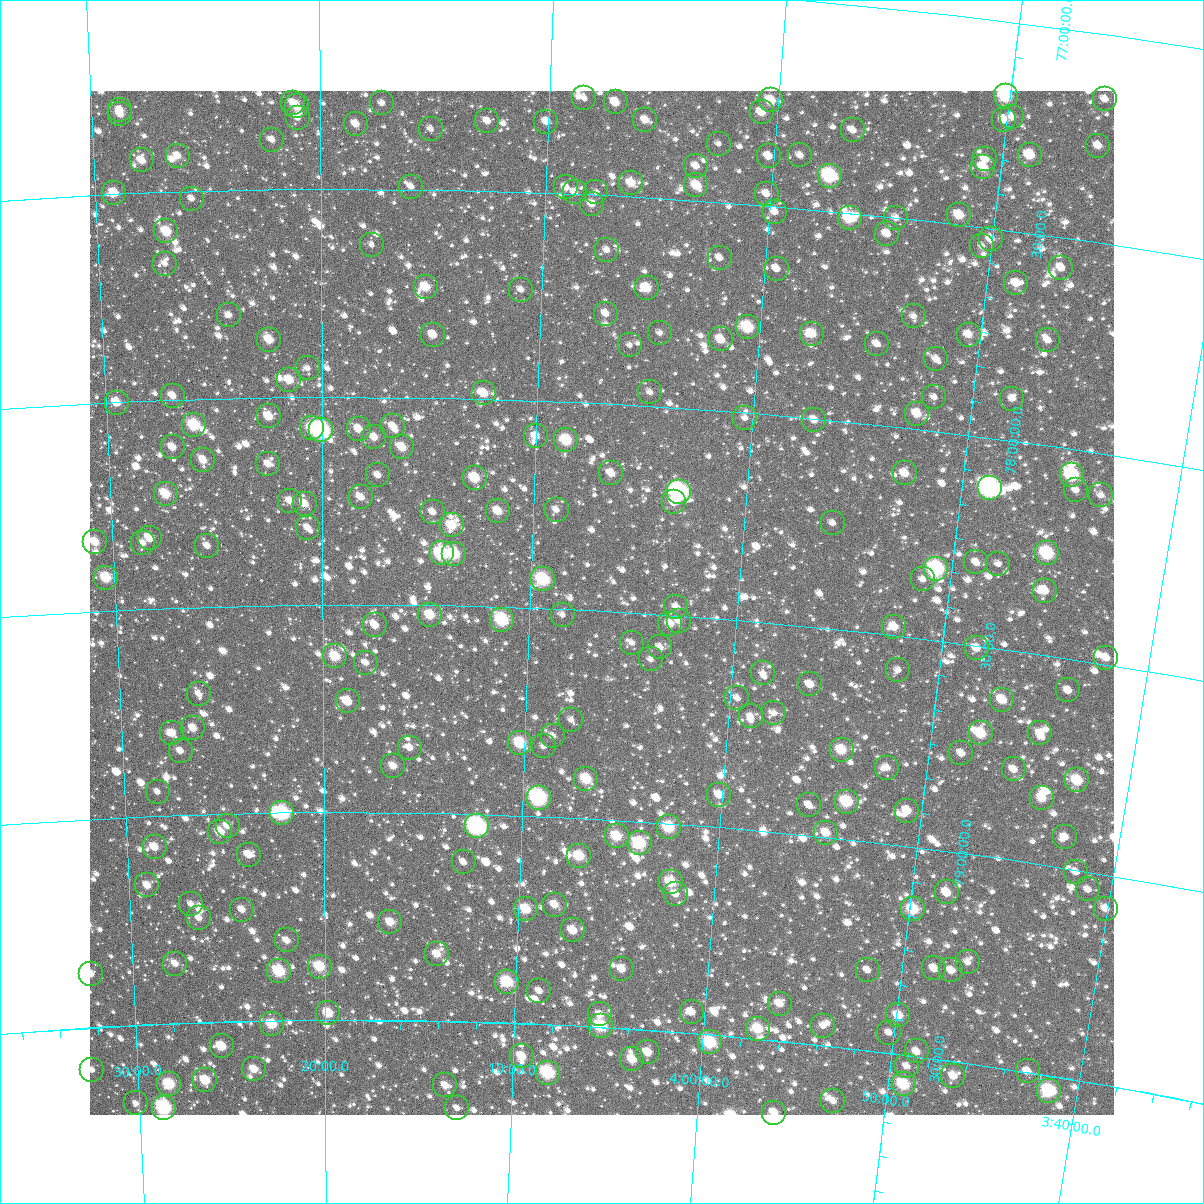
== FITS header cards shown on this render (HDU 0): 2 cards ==
NAXIS1  =                 1024
NAXIS2  =                 1024

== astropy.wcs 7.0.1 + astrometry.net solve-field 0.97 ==
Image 1024 x 1024 px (HDU 0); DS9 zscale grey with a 90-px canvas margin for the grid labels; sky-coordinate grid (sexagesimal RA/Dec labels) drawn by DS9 from the SOLVED WCS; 254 Tycho-2 reference stars matched to detected sources circled (green)
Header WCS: RA---TAN-SIP/DEC--TAN-SIP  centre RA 04:06:33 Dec +78:29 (61.64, +78.48 deg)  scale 8.66 arcsec/px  FOV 147.8' x 147.9'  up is +177 deg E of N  parity flipped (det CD > 0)
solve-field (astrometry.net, Tycho-2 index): VERIFIED the header's WCS against the Tycho-2 star catalogue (verified at 6 index scales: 12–254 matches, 0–1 conflicts across passes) and refined it, rather than solving blind
Solved WCS: RA---TAN-SIP/DEC--TAN-SIP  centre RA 04:06:33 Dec +78:29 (61.64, +78.48 deg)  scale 8.66 arcsec/px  FOV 147.9' x 147.9'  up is +177 deg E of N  parity flipped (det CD > 0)
The solver's refit moves the header's centre by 0.47 arcsec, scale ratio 1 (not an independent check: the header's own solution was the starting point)
Tycho-2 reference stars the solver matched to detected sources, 254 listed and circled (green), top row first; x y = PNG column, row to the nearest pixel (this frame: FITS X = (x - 90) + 1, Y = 1024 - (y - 91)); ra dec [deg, ICRS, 3 dp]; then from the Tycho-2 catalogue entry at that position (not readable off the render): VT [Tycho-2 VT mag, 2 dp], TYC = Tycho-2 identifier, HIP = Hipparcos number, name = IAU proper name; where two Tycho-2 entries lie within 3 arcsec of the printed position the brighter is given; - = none
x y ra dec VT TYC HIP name
1006 96 57.546 +77.179 8.60 4513-189-1 17940 -
584 98 62.111 +77.269 11.69 4514-1190-1 - -
1105 99 56.477 +77.156 11.65 4513-431-1 - -
771 100 60.081 +77.247 9.87 4514-1034-1 - -
616 102 61.770 +77.276 10.34 4514-1538-1 - -
293 103 65.296 +77.292 11.56 4514-1541-1 - -
382 103 64.325 +77.293 11.46 4514-688-1 - -
297 106 65.253 +77.301 10.53 4514-1594-1 - -
120 110 67.184 +77.299 11.05 4514-1841-1 - -
762 112 60.171 +77.277 10.44 4514-1512-1 - -
120 114 67.190 +77.308 10.54 4514-2510-1 - -
1012 117 57.448 +77.227 11.40 4513-607-1 - -
298 118 65.246 +77.328 11.95 4514-1532-1 - -
645 120 61.437 +77.315 10.93 4514-1400-1 - -
1004 120 57.536 +77.236 11.09 4513-207-1 - -
487 121 63.163 +77.332 11.55 4514-279-1 - -
546 122 62.521 +77.329 10.82 4514-1607-1 - -
356 124 64.607 +77.344 11.01 4514-1041-1 - -
431 129 63.784 +77.354 12.28 4514-917-1 - -
853 130 59.161 +77.301 11.51 4513-2707-1 - -
272 140 65.530 +77.380 11.51 4514-1787-1 - -
719 144 60.616 +77.361 12.23 4514-637-1 - -
1098 146 56.478 +77.269 11.30 4513-457-1 - -
800 155 59.712 +77.373 11.63 4513-2409-1 - -
1030 155 57.203 +77.313 9.79 4513-2664-1 - -
178 156 66.575 +77.414 11.04 4514-2248-1 - -
769 156 60.058 +77.381 11.16 4514-954-1 - -
985 159 57.682 +77.336 11.17 4513-2541-1 - -
142 160 66.974 +77.422 10.46 4514-2276-1 - -
696 166 60.848 +77.418 11.71 4514-1006-1 - -
983 167 57.693 +77.357 10.30 4513-2517-1 - -
830 176 59.366 +77.415 8.29 4513-2362-1 18510 -
631 183 61.552 +77.468 10.48 4514-611-1 - -
696 185 60.831 +77.464 10.13 4514-864-1 - -
411 187 63.993 +77.493 11.24 4514-807-1 - -
566 187 62.275 +77.485 11.32 4514-1004-1 - -
575 192 62.174 +77.497 11.37 4514-1495-1 - -
596 192 61.934 +77.493 12.83 4514-1423-1 - -
114 193 67.292 +77.497 10.03 4514-2203-1 - -
767 194 60.045 +77.472 11.43 4514-858-1 - -
192 199 66.433 +77.518 11.97 4514-2304-1 - -
592 204 61.980 +77.523 11.18 4514-1183-1 - -
775 212 59.940 +77.513 11.17 4513-2028-1 - -
959 215 57.895 +77.478 10.25 4513-2159-1 - -
850 218 59.105 +77.512 9.26 4513-2285-1 - -
896 218 58.592 +77.500 11.34 4513-2352-1 - -
166 231 66.729 +77.595 9.76 4514-2251-1 - -
887 234 58.671 +77.541 11.23 4513-2151-1 - -
991 239 57.514 +77.526 10.72 4513-1838-1 - -
372 245 64.426 +77.634 12.15 4514-526-1 - -
982 246 57.605 +77.545 12.47 4513-1886-1 - -
607 250 61.784 +77.631 11.49 4514-657-1 - -
720 258 60.513 +77.634 11.71 4514-628-1 - -
165 264 66.757 +77.672 11.98 4514-1859-1 - -
1061 268 56.698 +77.572 11.10 4513-1665-1 - -
777 269 59.867 +77.650 11.67 4513-2233-1 - -
1016 283 57.175 +77.623 10.85 4513-2096-1 - -
426 287 63.815 +77.735 10.09 4514-461-1 19845 -
647 288 61.315 +77.718 9.89 4514-1014-1 - -
521 290 62.733 +77.735 11.48 4514-1161-1 - -
606 314 61.761 +77.784 11.59 4514-392-1 - -
229 315 66.048 +77.800 11.44 4514-754-1 - -
914 316 58.276 +77.731 11.78 4513-2273-1 - -
748 327 60.138 +77.795 9.08 4514-390-1 - -
660 333 61.134 +77.824 11.54 4514-682-1 - -
812 334 59.402 +77.797 10.35 4513-2039-1 - -
433 335 63.720 +77.850 10.90 4514-644-1 - -
969 335 57.632 +77.760 11.14 4513-2563-1 - -
721 339 60.436 +77.829 10.44 4514-495-1 - -
269 340 65.594 +77.861 10.20 4514-498-1 - -
1048 340 56.734 +77.749 11.16 4513-1819-1 - -
877 344 58.658 +77.807 11.46 4513-2486-1 - -
630 345 61.470 +77.857 12.39 4514-275-1 - -
936 359 57.967 +77.827 11.34 4513-1672-1 - -
308 368 65.159 +77.931 11.82 4514-1192-1 - -
289 380 65.369 +77.959 10.22 4514-945-1 - -
650 392 61.207 +77.967 11.93 4514-690-1 - -
484 393 63.122 +77.988 10.44 4514-1220-1 - -
173 396 66.721 +77.990 10.66 4514-2420-1 - -
934 397 57.940 +77.920 11.97 4513-2254-1 - -
1012 399 57.046 +77.900 11.44 4513-302-1 - -
117 403 67.372 +78.001 10.15 4514-1857-1 - -
917 414 58.113 +77.964 10.29 4513-1633-1 - -
269 416 65.612 +78.046 10.35 4514-96-1 - -
745 418 60.089 +78.013 11.68 4514-315-1 - -
814 420 59.288 +78.004 11.07 4513-1506-1 - -
194 425 66.484 +78.062 8.95 4514-1977-1 - -
393 426 64.169 +78.071 10.71 4514-974-1 - -
312 428 65.117 +78.076 9.95 4514-286-1 - -
359 429 64.568 +78.078 10.53 4514-580-1 - -
321 430 65.012 +78.080 7.06 4514-970-1 20225 -
536 436 62.507 +78.087 11.23 4514-840-1 - -
374 437 64.387 +78.097 10.87 4514-128-1 - -
566 440 62.146 +78.093 9.19 4514-1286-1 - -
173 447 66.742 +78.114 10.76 4514-2578-1 - -
402 447 64.059 +78.121 10.21 4514-863-1 - -
203 460 66.389 +78.148 10.66 4514-1181-1 - -
268 464 65.631 +78.161 10.92 4514-1276-1 - -
611 473 61.601 +78.168 10.62 4514-578-1 - -
905 473 58.179 +78.110 10.52 4513-1592-1 - -
378 475 64.340 +78.189 11.21 4514-299-1 - -
1072 475 56.243 +78.061 8.44 4513-1939-1 17510 -
475 478 63.202 +78.192 9.55 4514-1151-1 19667 -
990 488 57.168 +78.119 7.12 4513-1660-1 17810 -
1076 490 56.173 +78.097 11.50 4513-498-1 - -
679 492 60.796 +78.203 7.09 4514-1028-1 18913 -
166 494 66.844 +78.227 9.81 4514-1916-1 - -
1101 495 55.874 +78.100 11.52 4513-1871-1 - -
361 497 64.537 +78.242 10.85 4514-1548-1 - -
290 501 65.378 +78.250 10.90 4514-6-1 - -
674 502 60.846 +78.228 10.76 4514-1526-1 - -
305 504 65.203 +78.257 10.56 4514-360-1 - -
557 510 62.227 +78.262 11.68 4514-1088-1 - -
498 511 62.915 +78.270 10.20 4514-1017-1 - -
433 512 63.690 +78.276 11.06 4514-254-1 - -
833 523 58.959 +78.247 12.13 4513-952-1 - -
452 525 63.462 +78.306 9.79 4514-1158-1 - -
308 528 65.171 +78.315 11.71 4514-1572-1 - -
150 538 67.050 +78.330 10.05 4514-1836-1 - -
95 542 67.703 +78.334 10.13 4514-2080-1 - -
143 543 67.134 +78.342 11.65 4514-1662-1 - -
207 546 66.371 +78.354 11.03 4514-1163-1 - -
442 553 63.574 +78.375 8.19 4514-750-1 19766 -
1047 553 56.398 +78.257 8.61 4513-110-1 - -
454 554 63.426 +78.376 8.89 4514-487-1 - -
976 562 57.217 +78.302 11.27 4513-692-1 - -
998 564 56.961 +78.299 11.99 4513-1300-1 - -
936 569 57.679 +78.329 8.09 4513-858-1 17990 -
106 578 67.595 +78.421 9.38 4514-1712-1 21014 -
543 579 62.352 +78.430 8.61 4514-450-1 - -
923 579 57.825 +78.358 11.32 4513-1541-1 - -
1045 591 56.367 +78.347 10.53 4513-2079-1 - -
676 607 60.733 +78.479 11.22 4514-180-1 - -
430 615 63.701 +78.523 9.75 4514-220-1 - -
563 615 62.100 +78.513 11.85 4514-33-1 - -
502 620 62.830 +78.532 8.65 4514-272-1 - -
679 621 60.694 +78.513 12.04 4514-350-1 - -
670 624 60.794 +78.521 10.59 4514-604-1 - -
375 625 64.366 +78.550 10.76 4514-802-1 - -
894 627 58.097 +78.480 10.60 4513-80-1 - -
632 643 61.243 +78.572 12.23 4514-362-1 - -
660 647 60.899 +78.579 11.56 4514-87-1 - -
977 648 57.082 +78.506 10.64 4513-1246-1 - -
335 656 64.851 +78.625 9.61 4514-252-1 - -
1106 658 55.519 +78.485 10.77 4513-200-1 - -
651 659 61.001 +78.609 12.00 4514-48-1 - -
366 663 64.476 +78.640 11.21 4514-253-1 - -
898 670 57.992 +78.582 11.86 4513-128-1 - -
763 673 59.625 +78.622 11.67 4513-1234-1 - -
810 684 59.042 +78.639 10.87 4513-646-1 - -
1068 690 55.911 +78.577 11.18 4513-910-1 - -
199 694 66.522 +78.709 11.34 4514-209-1 - -
737 698 59.913 +78.687 11.40 4513-79-1 - -
1002 700 56.691 +78.621 9.98 4513-1712-1 - -
348 701 64.698 +78.733 11.19 4514-187-1 - -
774 713 59.446 +78.715 11.94 4513-286-1 - -
751 716 59.727 +78.728 11.53 4513-133-1 - -
571 720 61.934 +78.765 11.73 4518-113-1 - -
193 728 66.614 +78.790 11.01 4518-173-1 - -
172 733 66.877 +78.802 11.12 4518-171-1 - -
981 733 56.893 +78.708 9.51 4513-358-1 - -
1040 733 56.169 +78.689 10.80 4513-280-1 - -
553 736 62.152 +78.806 11.47 4518-269-1 - -
520 743 62.553 +78.826 9.03 4518-273-1 - -
544 746 62.264 +78.832 12.09 4518-179-1 - -
410 748 63.926 +78.844 11.05 4518-143-1 - -
842 750 58.574 +78.788 9.62 4517-1552-1 - -
181 751 66.776 +78.845 11.08 4518-299-1 - -
961 753 57.098 +78.762 11.15 4517-1092-1 - -
393 766 64.129 +78.888 10.66 4518-251-1 - -
887 768 57.988 +78.818 11.33 4517-1650-1 - -
1014 769 56.430 +78.784 11.29 4517-964-1 - -
586 779 61.711 +78.905 9.48 4518-53-1 - -
1077 780 55.632 +78.787 9.43 4517-1188-1 - -
158 792 67.083 +78.941 11.60 4518-233-1 - -
719 795 60.038 +78.923 10.59 4518-291-1 - -
539 798 62.298 +78.956 7.75 4518-2005-1 19390 -
1042 798 56.033 +78.842 10.10 4517-1430-1 - -
847 802 58.443 +78.910 9.00 4517-1174-1 - -
809 805 58.909 +78.928 11.32 4517-1472-1 - -
907 811 57.678 +78.915 10.92 4517-612-1 - -
282 813 65.529 +79.001 8.16 4518-1880-1 20405 -
228 826 66.215 +79.029 11.17 4518-1713-1 - -
477 826 63.057 +79.030 7.05 4518-1699-1 19619 -
669 827 60.639 +79.010 9.35 4518-1769-1 - -
220 832 66.311 +79.044 9.88 4518-1785-1 - -
826 833 58.659 +78.990 10.12 4517-1612-1 - -
617 836 61.293 +79.039 9.49 4518-1689-1 - -
1065 837 55.677 +78.926 11.41 4517-1202-1 - -
640 843 60.996 +79.053 8.72 4518-1640-1 18980 -
155 847 67.150 +79.074 10.31 4518-1588-1 - -
249 855 65.957 +79.099 10.45 4518-1866-1 - -
579 856 61.749 +79.092 9.40 4518-1886-1 - -
464 862 63.218 +79.117 11.41 4518-1513-1 - -
1076 872 55.472 +79.005 11.44 4517-1064-1 - -
671 882 60.565 +79.141 9.41 4518-1688-1 - -
147 885 67.263 +79.166 10.90 4518-1308-1 - -
1088 889 55.287 +79.042 11.40 4517-1020-1 - -
947 892 57.053 +79.099 10.71 4517-378-1 - -
676 894 60.494 +79.169 11.03 4518-1425-1 - -
191 904 66.713 +79.214 11.57 4518-1334-1 - -
555 905 62.035 +79.211 10.55 4518-963-1 - -
526 909 62.406 +79.225 9.55 4518-1756-1 - -
913 909 57.452 +79.149 9.21 4517-624-1 - -
1106 909 55.023 +79.082 11.44 4517-1642-1 - -
242 910 66.057 +79.231 10.84 4518-1257-1 - -
199 918 66.616 +79.248 11.24 4518-1439-1 - -
390 922 64.147 +79.265 10.31 4518-1488-1 - -
573 930 61.784 +79.271 10.16 4518-1582-1 - -
287 940 65.487 +79.308 10.81 4518-1763-1 - -
437 954 63.535 +79.340 10.55 4518-1295-1 - -
968 962 56.668 +79.258 11.77 4517-1444-1 - -
175 964 66.943 +79.356 10.90 4518-1728-1 - -
320 967 65.063 +79.372 9.29 4518-1202-1 - -
934 968 57.086 +79.284 10.57 4517-126-1 - -
622 969 61.124 +79.357 10.47 4518-1842-1 - -
868 970 57.940 +79.308 11.46 4517-894-1 - -
951 970 56.862 +79.283 10.78 4517-596-1 - -
279 971 65.591 +79.381 8.91 4518-1790-1 20416 -
91 974 68.053 +79.371 10.68 4518-1819-1 - -
507 982 62.611 +79.402 9.01 4518-1231-1 - -
539 991 62.184 +79.421 11.71 4518-976-1 - -
780 1004 59.033 +79.410 10.71 4517-2048-1 - -
692 1012 60.174 +79.449 10.71 4518-1478-1 - -
328 1013 64.953 +79.483 10.12 4518-1419-1 - -
600 1014 61.372 +79.470 11.14 4518-1207-1 - -
898 1015 57.471 +79.407 10.14 4517-2060-1 - -
272 1024 65.700 +79.509 9.47 4518-708-1 - -
601 1026 61.353 +79.497 8.78 4518-1329-1 - -
823 1026 58.436 +79.453 12.21 4517-1860-1 - -
758 1029 59.286 +79.476 9.61 4517-1920-1 - -
889 1033 57.565 +79.451 11.96 4517-1961-1 - -
710 1042 59.902 +79.519 8.72 4517-1607-1 - -
222 1046 66.370 +79.559 9.78 4518-833-1 - -
917 1051 57.175 +79.488 10.76 4517-1844-1 - -
648 1052 60.712 +79.553 10.42 4518-1892-1 - -
522 1056 62.382 +79.579 10.07 4518-1904-1 - -
632 1059 60.911 +79.573 10.07 4518-1413-1 - -
907 1066 57.278 +79.526 11.73 4517-1856-1 - -
254 1069 65.945 +79.616 10.31 4518-1073-1 - -
92 1070 68.104 +79.602 11.79 4518-523-1 - -
1028 1071 55.689 +79.497 11.00 4517-2126-1 - -
548 1073 62.020 +79.617 8.35 4518-599-1 19289 -
953 1076 56.651 +79.534 10.61 4517-1687-1 - -
205 1080 66.601 +79.640 9.52 4518-955-1 - -
169 1084 67.085 +79.646 9.04 4518-1328-1 20865 -
904 1084 57.287 +79.570 9.16 4517-1791-1 - -
445 1085 63.390 +79.655 10.96 4518-1560-1 - -
1049 1091 55.370 +79.535 8.46 4517-1581-1 17236 -
833 1101 58.192 +79.630 11.38 4517-1653-1 - -
136 1103 67.544 +79.688 11.35 4518-1610-1 - -
164 1108 67.175 +79.702 7.86 4518-1474-1 20896 -
457 1108 63.226 +79.709 11.49 4518-874-1 - -
774 1113 58.963 +79.673 10.40 4517-2146-1 - -